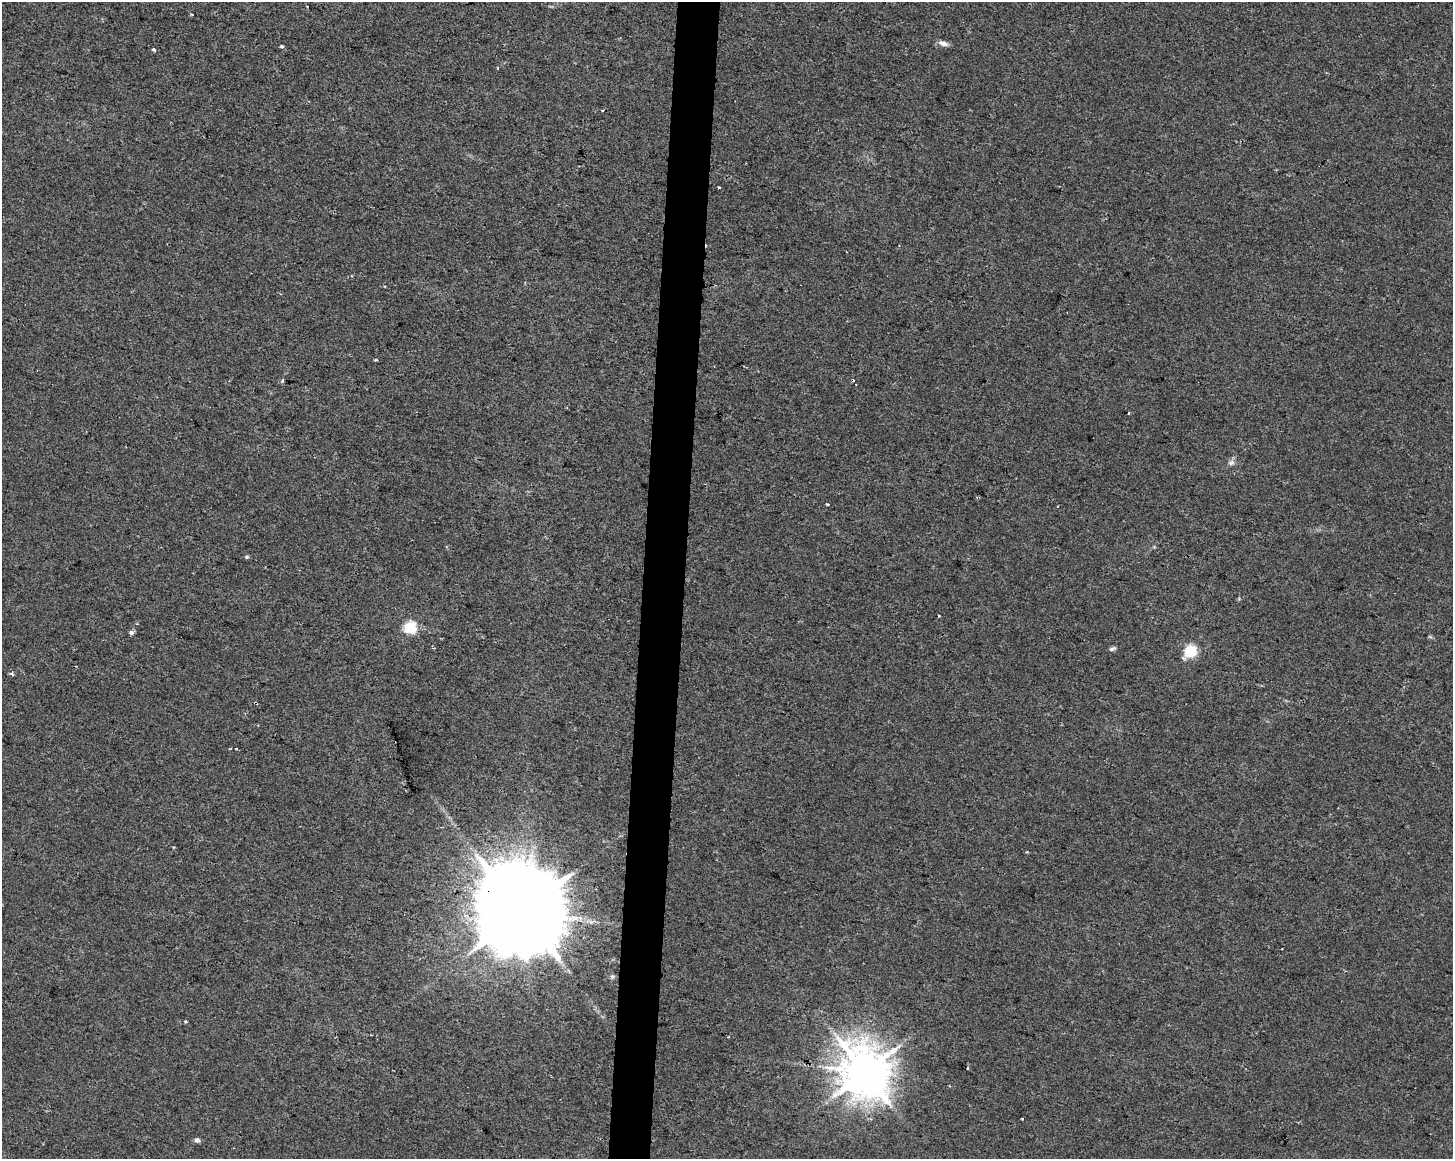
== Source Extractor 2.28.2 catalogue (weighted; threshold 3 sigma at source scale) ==
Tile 8 of 3 x 4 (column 2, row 3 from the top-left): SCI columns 1735-3185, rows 1158-2314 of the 4863 x 4635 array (HDU 1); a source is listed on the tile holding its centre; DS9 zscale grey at full resolution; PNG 1455 x 1161 px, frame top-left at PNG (2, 2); no overlay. Shown black and unused: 3% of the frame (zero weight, under 2 of 3 exposures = <1% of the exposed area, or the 3 px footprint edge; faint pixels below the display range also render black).
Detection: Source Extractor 2.28.2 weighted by HDU 2 'WHT'; one run over the whole footprint, this tile lists its part. Background 0.00708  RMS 0.0047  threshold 0.021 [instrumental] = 3 sigma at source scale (4.5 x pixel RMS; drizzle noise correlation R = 1.50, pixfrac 1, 0.0396/0.0396 arcsec/px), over >= 5 px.
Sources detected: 31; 5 cosmic-ray / hot-pixel residue — not listed; the other 26 listed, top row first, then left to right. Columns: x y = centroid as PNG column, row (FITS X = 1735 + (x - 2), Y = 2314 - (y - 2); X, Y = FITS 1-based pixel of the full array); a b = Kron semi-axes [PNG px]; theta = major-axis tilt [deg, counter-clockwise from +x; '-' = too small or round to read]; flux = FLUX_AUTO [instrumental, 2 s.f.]
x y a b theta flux
943 43 12 6 -17 2.5
281 46 3 3 - 1.5
153 49 3 3 - 4.8
497 68 3 3 - 1.6
603 110 3 3 - 0.66
719 187 3 3 - 1.1
375 359 4 3 - 0.51
282 381 5 3 - 0.75
1129 413 3 2 - 0.41
1231 463 9 7 12 1.7
828 504 3 2 - 0.65
247 557 6 5 - 0.69
939 616 3 2 - 1.4
410 627 6 5 - 60
131 633 5 5 - 1.5
1112 649 9 5 20 1.1
1190 651 6 5 - 54
12 674 5 4 - 1.2
256 703 4 3 - 0.52
236 749 3 2 - 0.34
521 912 27 23 -18 10000
612 976 7 6 - 0.93
186 1022 4 3 - 0.56
865 1072 15 14 - 1800
1022 1118 3 3 - 1.5
197 1140 5 4 - 1.9
Overlapping masked pixels (flux is a lower limit): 2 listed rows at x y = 256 703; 521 912